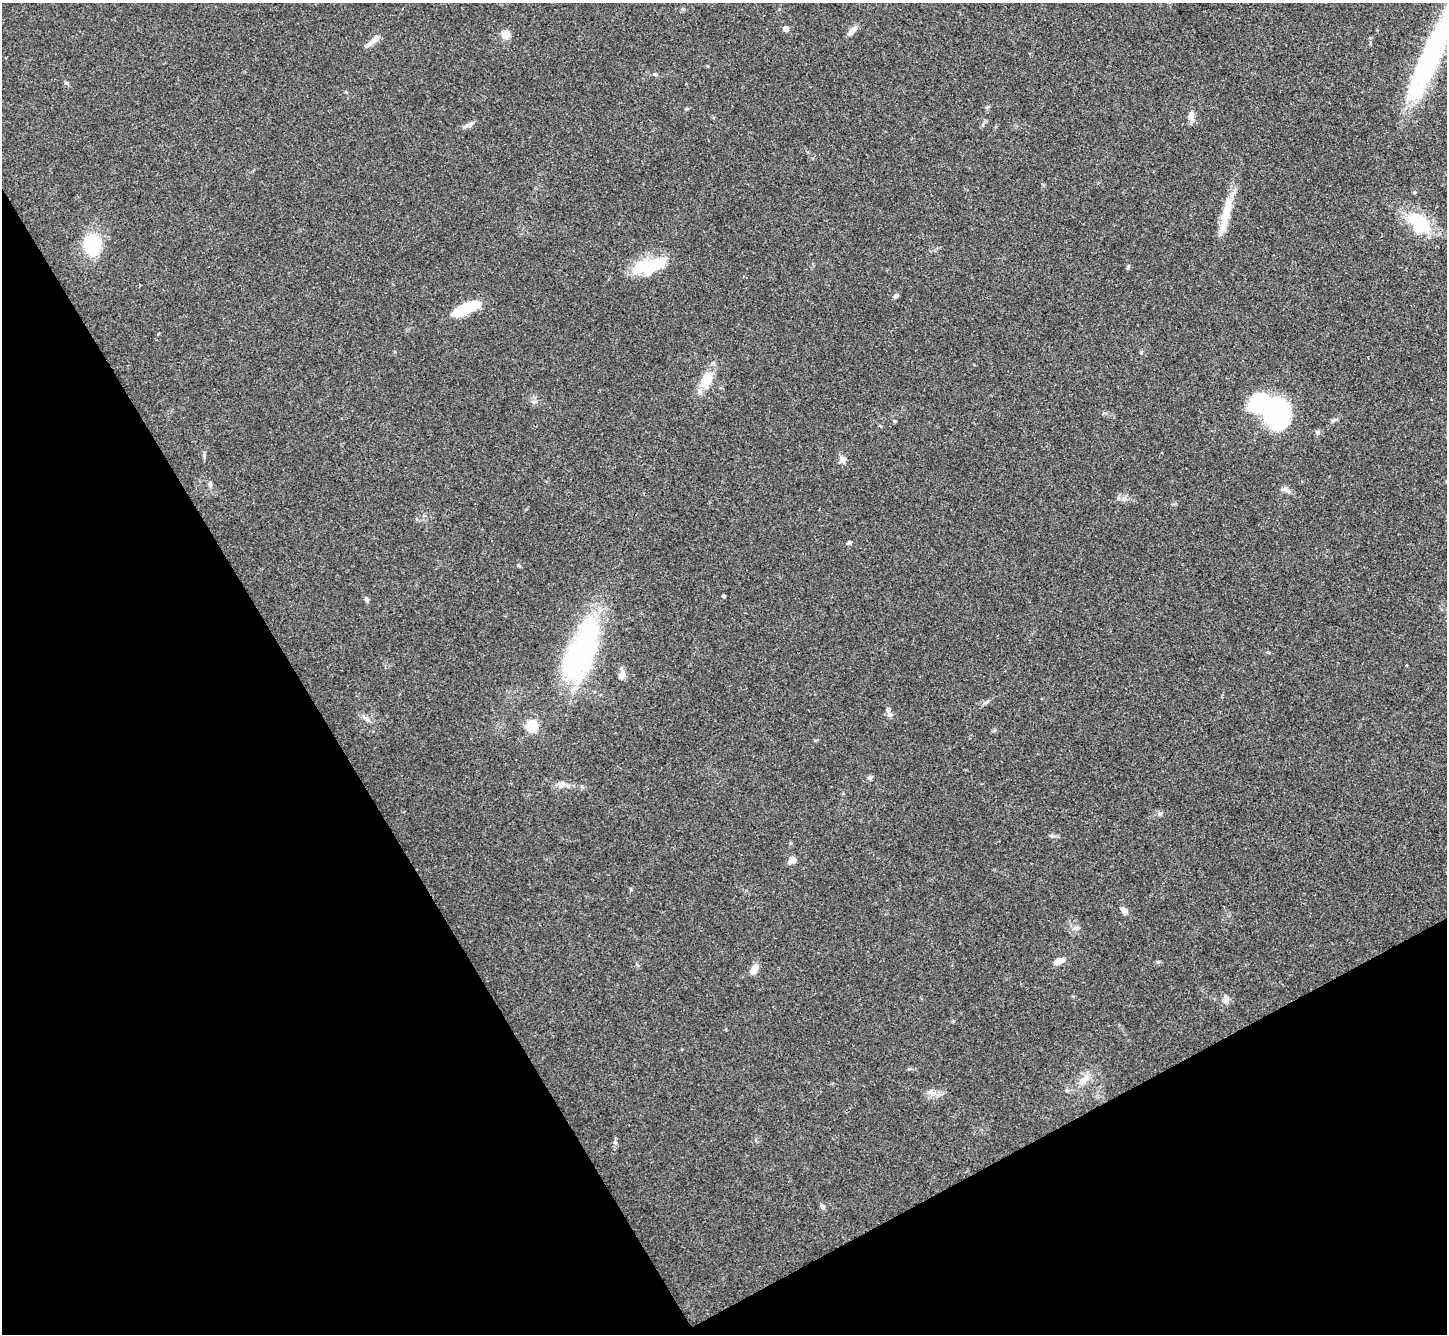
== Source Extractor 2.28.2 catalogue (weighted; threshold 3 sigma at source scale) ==
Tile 14 of 4 x 4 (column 2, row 4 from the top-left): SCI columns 1448-2892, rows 155-1486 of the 5785 x 5776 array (HDU 1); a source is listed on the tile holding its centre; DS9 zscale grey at full resolution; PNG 1449 x 1336 px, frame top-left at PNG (2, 3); no overlay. Shown black and unused: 29% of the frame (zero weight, under 3 of 4 exposures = <1% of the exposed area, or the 3 px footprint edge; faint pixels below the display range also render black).
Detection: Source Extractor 2.28.2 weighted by HDU 2 'WHT'; one run over the whole footprint, this tile lists its part. Background 0.0707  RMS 0.0055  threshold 0.0248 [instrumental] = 3 sigma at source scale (4.5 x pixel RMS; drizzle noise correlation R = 1.50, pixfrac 1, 0.05/0.05 arcsec/px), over >= 5 px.
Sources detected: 53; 4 inside a brighter object's white glare — not listed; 3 inside a brighter listed object's ellipse — not listed separately; the other 46 listed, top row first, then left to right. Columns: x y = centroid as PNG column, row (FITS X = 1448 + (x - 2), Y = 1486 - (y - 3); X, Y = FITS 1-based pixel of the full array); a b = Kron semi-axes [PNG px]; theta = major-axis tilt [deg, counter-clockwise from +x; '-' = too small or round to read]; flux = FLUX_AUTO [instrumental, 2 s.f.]
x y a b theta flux
785 29 4 4 - 5.4
852 31 15 6 47 3.3
506 34 7 7 - 7.2
375 39 14 7 51 3.2
1430 57 121 23 66 99
66 83 6 4 -1 0.72
687 109 5 5 - 0.6
1191 115 13 7 78 3
468 125 16 5 26 2
1226 212 45 10 76 15
1416 219 29 17 -15 18
92 245 17 14 -81 32
645 266 43 15 13 24
896 296 6 5 - 1.4
465 309 31 9 24 22
707 380 23 12 67 11
1278 415 33 22 -57 110
894 421 4 4 - 0.62
1317 432 7 6 - 1.3
842 459 9 7 87 2.2
210 485 7 5 -80 1.1
1285 490 14 6 -13 2.2
1118 498 6 4 89 0.97
849 543 6 4 27 1
518 565 5 3 - 0.58
724 596 3 3 - 0.92
366 599 7 5 -61 1
1268 652 5 3 - 0.55
578 653 82 29 65 95
622 675 11 7 72 3.3
888 710 11 6 -87 2.1
367 719 10 5 -30 1.9
532 726 5 5 - 59
870 778 6 6 - 1.1
561 784 10 7 11 3.1
1053 836 7 4 17 1
790 843 5 3 - 0.56
793 860 7 7 - 3.5
1124 911 10 6 -52 3
1076 928 10 4 18 1.4
1059 961 11 6 26 4.6
755 969 11 7 62 4.9
1226 1000 12 7 41 2.4
1085 1079 21 8 49 5.6
930 1092 7 6 - 1.6
823 1207 7 6 - 1.7
Isophote crosses this tile's border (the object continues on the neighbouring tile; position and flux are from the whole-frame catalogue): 1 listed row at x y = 1430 57
Unlisted compact peaks at least as high as the median listed source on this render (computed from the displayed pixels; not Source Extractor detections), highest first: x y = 1160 813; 204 455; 615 1142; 1128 266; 631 890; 909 1069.